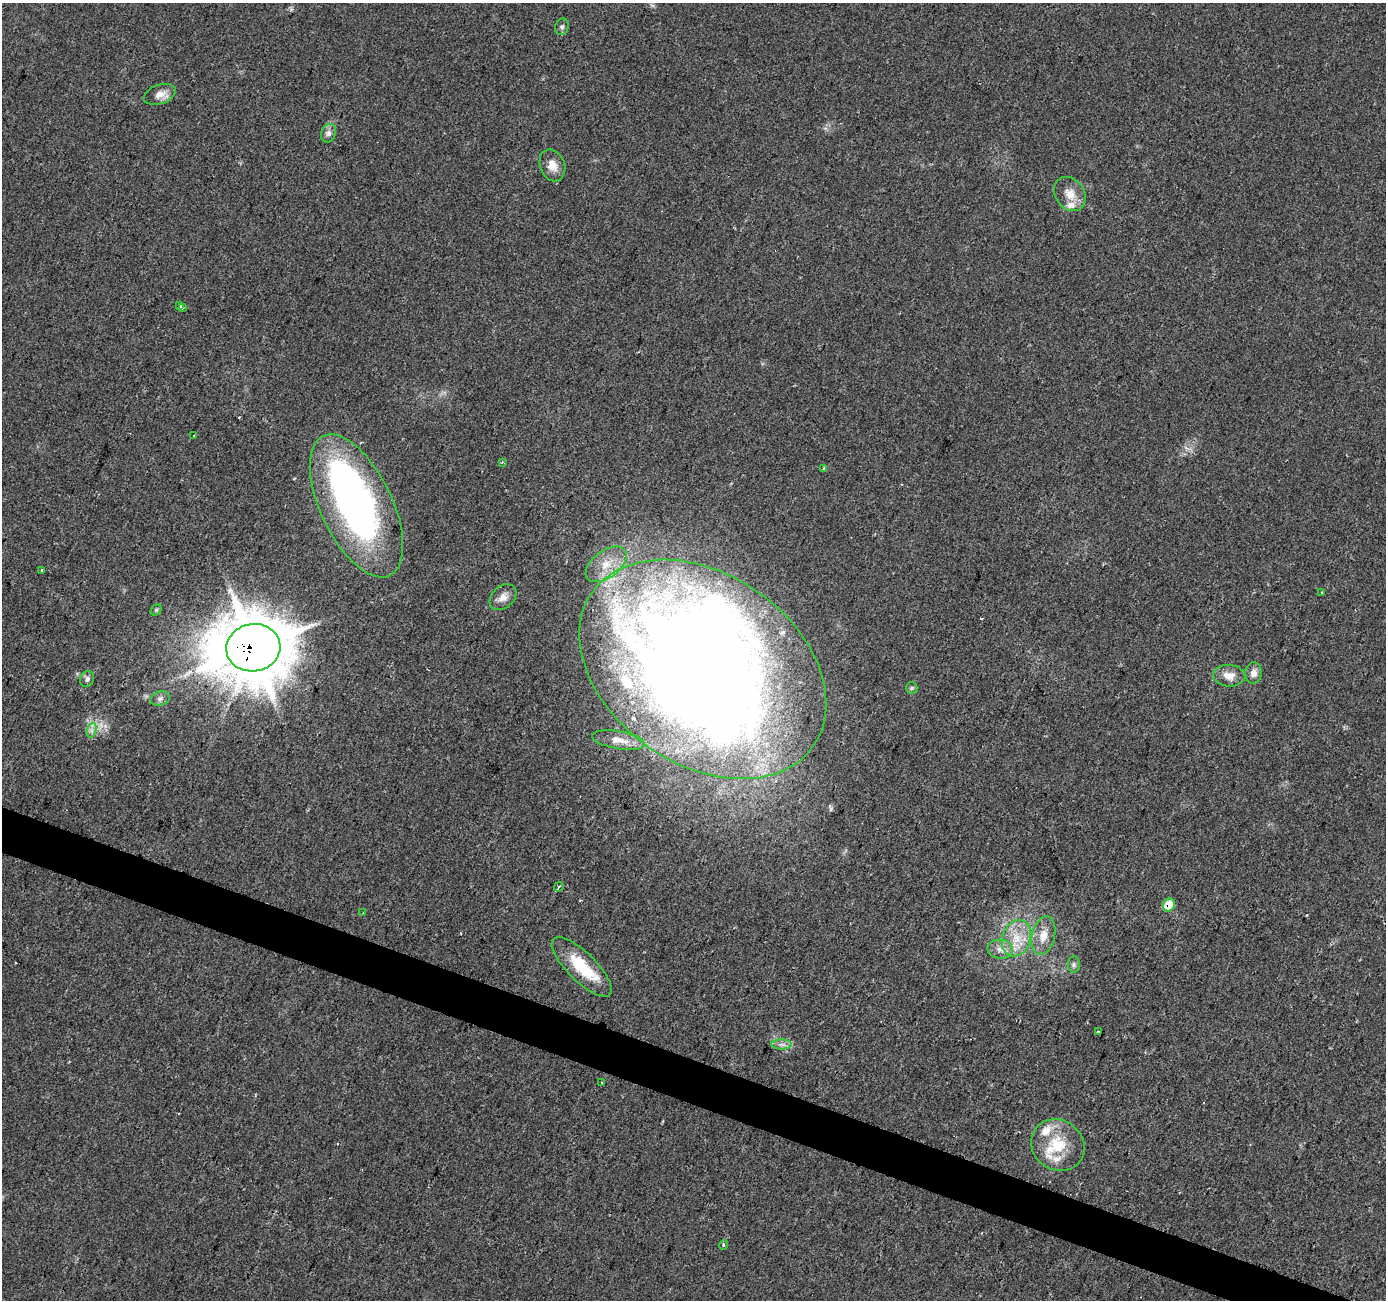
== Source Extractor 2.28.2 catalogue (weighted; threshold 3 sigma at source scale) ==
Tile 6 of 4 x 4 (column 2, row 2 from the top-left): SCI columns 1393-2776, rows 2879-4176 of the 5566 x 5698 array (HDU 1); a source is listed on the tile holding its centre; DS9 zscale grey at full resolution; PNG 1388 x 1302 px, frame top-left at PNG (2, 3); each listed source drawn as its Kron ellipse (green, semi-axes under 4 px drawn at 4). Shown black and unused: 3% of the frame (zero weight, under 2 of 3 exposures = <1% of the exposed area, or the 3 px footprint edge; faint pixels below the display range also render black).
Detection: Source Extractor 2.28.2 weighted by HDU 2 'WHT'; one run over the whole footprint, this tile lists its part. Background 0.0208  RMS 0.0034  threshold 0.0154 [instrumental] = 3 sigma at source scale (4.5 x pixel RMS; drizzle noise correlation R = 1.50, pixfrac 1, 0.0396/0.0396 arcsec/px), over >= 5 px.
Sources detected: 51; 1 too faint to see at this stretch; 4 inside a brighter object's white glare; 1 cosmic-ray / hot-pixel residue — neither listed nor drawn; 7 inside a brighter listed object's ellipse — not listed separately; the other 38 listed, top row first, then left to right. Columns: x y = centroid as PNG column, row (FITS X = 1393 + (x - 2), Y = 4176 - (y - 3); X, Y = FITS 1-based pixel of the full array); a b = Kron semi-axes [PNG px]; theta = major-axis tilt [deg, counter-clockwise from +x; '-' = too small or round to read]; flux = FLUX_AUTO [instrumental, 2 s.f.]
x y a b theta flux
562 27 8 6 73 0.95
160 94 16 9 19 3.3
329 133 9 7 68 1.5
552 165 16 12 -68 3.8
1070 194 18 14 -54 4.9
179 305 3 3 - 1.8
182 307 3 3 - 1.1
193 436 2 2 - 0.36
502 462 4 3 - 0.55
824 469 4 3 - 0.82
356 506 77 36 -64 130
606 564 23 13 37 8.4
42 570 3 3 - 0.75
1322 593 3 3 - 0.6
503 597 15 11 42 3
156 610 6 5 - 0.53
253 648 27 23 8 2200
703 669 135 95 -35 590
1253 673 11 8 88 2.3
1229 676 16 11 -4 3.8
87 679 8 7 - 1.1
912 688 6 5 - 0.63
160 699 10 7 16 1.3
92 730 7 4 71 1.1
618 740 27 9 -10 3.8
559 887 5 3 - 0.46
1169 905 6 5 - 7.9
363 913 3 2 - 0.43
1043 936 19 11 76 5
1016 938 19 14 70 8
1000 949 13 9 -7 2.9
1074 964 8 6 89 0.89
582 967 40 14 -45 15
1098 1032 3 3 - 1.9
782 1044 10 5 0 1.4
601 1082 3 2 - 0.4
1058 1145 28 25 -36 13
723 1245 5 3 - 0.34
Overlapping masked pixels (flux is a lower limit): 3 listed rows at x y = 253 648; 703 669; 1169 905